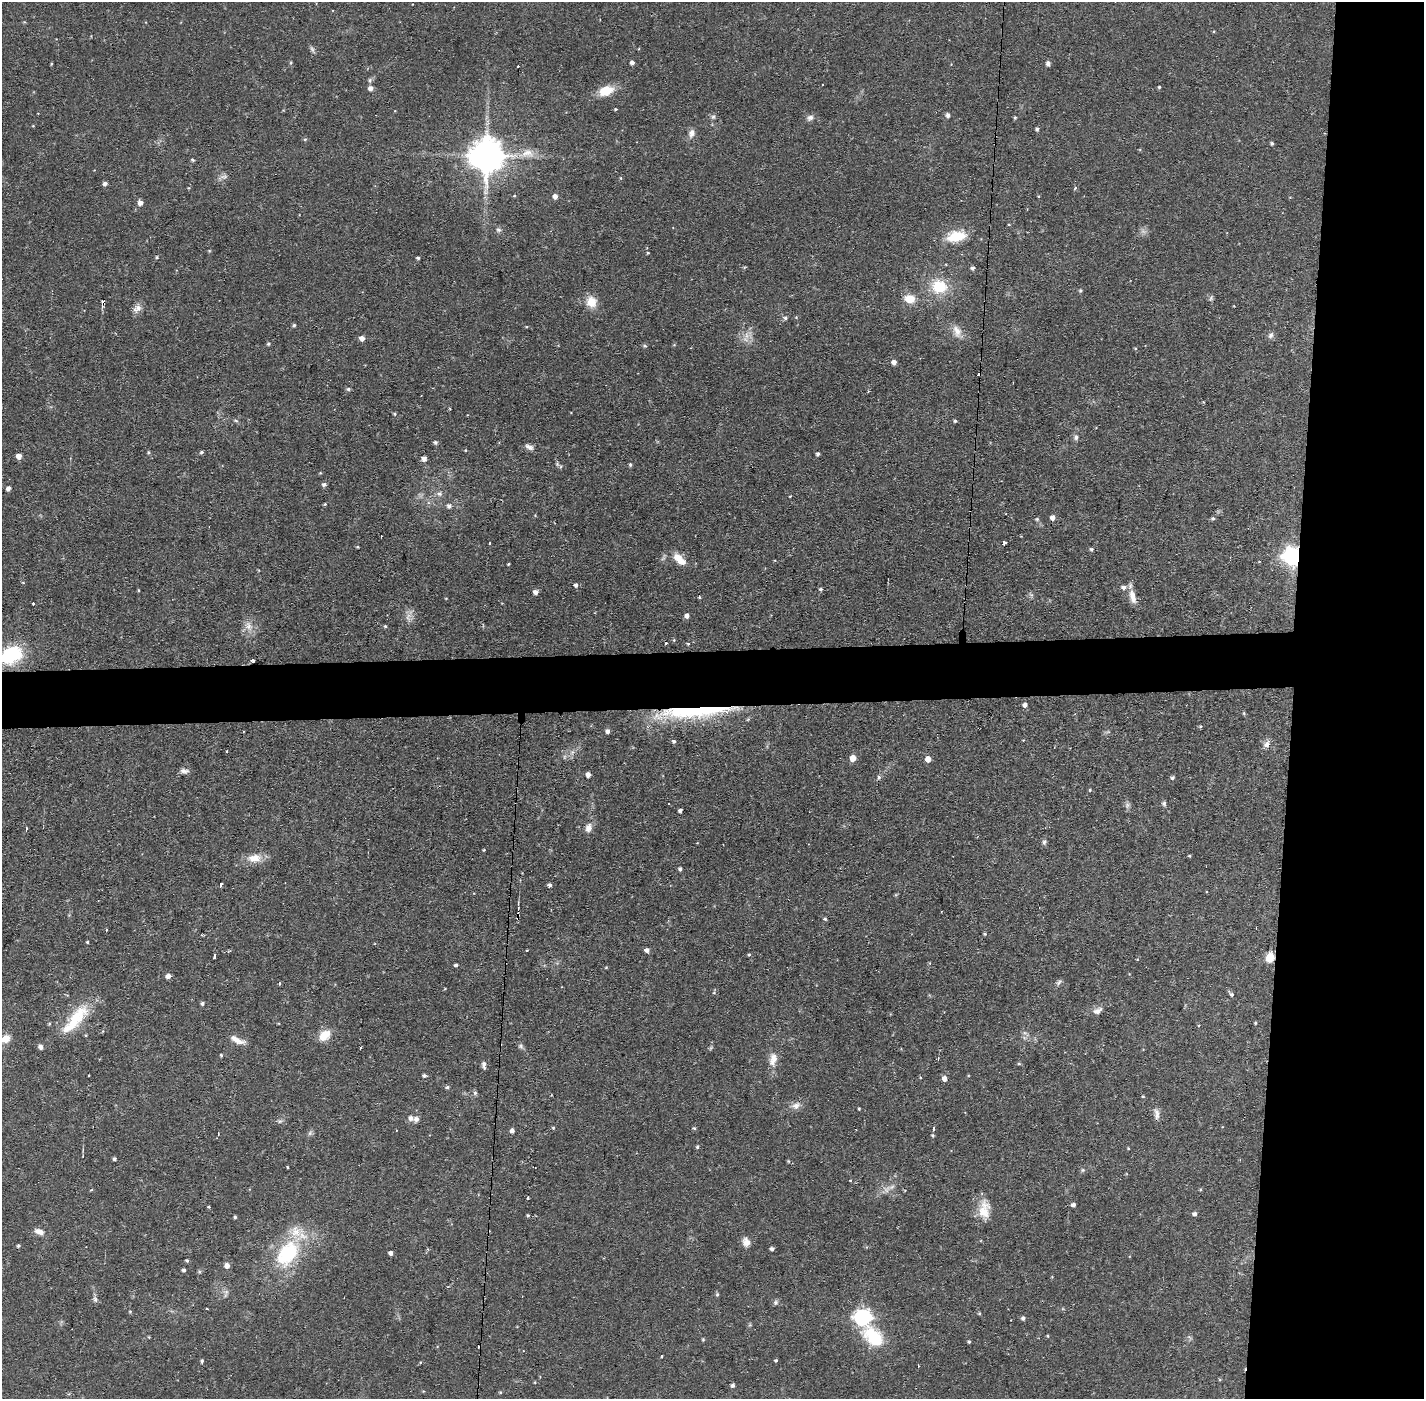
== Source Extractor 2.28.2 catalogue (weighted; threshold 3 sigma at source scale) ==
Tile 6 of 3 x 3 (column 3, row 2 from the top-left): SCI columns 2846-4267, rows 1451-2847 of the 4267 x 4298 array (HDU 1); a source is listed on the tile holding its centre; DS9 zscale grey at full resolution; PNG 1426 x 1401 px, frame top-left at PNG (2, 2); no overlay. Shown black and unused: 13% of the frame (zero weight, under 2 of 3 exposures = <1% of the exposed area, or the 3 px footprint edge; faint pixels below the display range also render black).
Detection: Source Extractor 2.28.2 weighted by HDU 2 'WHT'; one run over the whole footprint, this tile lists its part. Background 0.0566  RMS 0.006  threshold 0.027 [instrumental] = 3 sigma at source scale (4.5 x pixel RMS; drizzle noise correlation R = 1.50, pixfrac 1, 0.05/0.05 arcsec/px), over >= 5 px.
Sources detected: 234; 2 too faint to see at this stretch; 7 cosmic-ray / hot-pixel residue — not listed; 4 inside a brighter listed object's ellipse — not listed separately; the other 221 listed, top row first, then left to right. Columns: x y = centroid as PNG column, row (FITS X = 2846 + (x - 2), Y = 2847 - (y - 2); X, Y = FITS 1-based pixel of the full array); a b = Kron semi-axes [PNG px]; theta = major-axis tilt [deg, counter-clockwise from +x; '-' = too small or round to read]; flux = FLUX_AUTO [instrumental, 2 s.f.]
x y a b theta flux
290 63 5 3 - 0.67
632 63 4 4 - 2.1
1048 63 6 5 - 1.8
51 64 5 3 - 0.51
370 80 7 5 -84 1.1
1159 87 4 4 - 0.71
371 88 5 5 - 3
606 91 16 10 18 13
615 109 3 3 - 0.59
948 115 5 5 - 1.8
713 117 7 5 73 1.4
810 118 9 7 31 2.3
1015 118 5 4 - 0.73
1037 129 4 4 - 1.1
692 133 12 8 74 3.3
305 139 5 3 - 0.65
1272 143 5 4 - 0.93
527 153 20 12 -3 8.8
487 155 10 10 - 1400
192 160 5 4 - 0.81
223 177 16 5 11 2.1
620 178 5 3 - 0.6
105 183 5 4 - 1.8
189 188 5 3 - 0.46
514 196 5 3 - 0.51
555 196 5 5 - 3.4
140 203 5 5 - 3.2
498 230 6 6 - 1.4
956 236 21 11 11 17
648 253 4 3 - 0.62
157 257 5 3 - 0.59
418 258 3 3 - 0.92
744 267 5 4 - 0.62
973 268 5 4 - 1.2
939 286 18 16 -12 19
1080 290 5 4 - 0.88
1211 298 8 5 74 1.2
909 299 12 9 -11 8.2
103 302 4 3 - 2.3
591 302 13 12 - 8.8
137 308 13 9 46 3.6
785 318 6 5 - 1.2
294 325 5 4 - 0.9
957 331 18 10 -68 5.7
746 335 11 5 -90 2.9
1271 335 9 5 74 1.8
362 338 5 5 - 3.6
268 344 4 4 - 0.93
644 346 6 4 -19 0.88
1135 348 5 3 - 0.52
894 362 5 5 - 2.9
348 389 5 4 - 1.2
395 414 5 4 - 0.78
236 421 7 3 -19 0.87
955 421 4 3 - 0.91
1076 437 8 6 -89 1.7
435 442 6 5 - 1.1
529 447 12 7 -25 2.5
148 452 5 4 - 0.78
202 452 5 4 - 0.94
818 454 4 3 - 1.3
19 456 5 5 - 3.9
424 459 5 4 - 3
557 464 6 5 - 0.95
630 465 5 4 - 0.78
320 473 4 3 - 0.54
324 484 5 4 - 1.6
8 488 4 4 - 2.4
439 494 8 6 26 2.1
790 496 3 2 - 0.45
325 504 4 3 - 0.64
449 506 6 6 - 2.1
1053 517 5 4 - 3.5
1213 518 5 5 - 1
1037 519 5 5 - 0.9
1004 542 3 3 - 2.6
489 543 3 2 - 0.8
357 547 3 3 - 0.62
1091 549 4 4 - 0.98
1292 556 7 7 - 280
680 560 18 8 -42 8.4
508 564 3 2 - 0.57
23 582 5 3 - 0.51
576 585 4 4 - 2.1
1124 587 8 6 -2 2.7
821 589 4 4 - 1
138 590 5 3 - 0.5
536 592 5 4 - 3.5
1132 596 20 8 -76 5.9
699 597 5 3 - 0.51
33 603 3 2 - 0.87
687 616 5 5 - 2.1
408 617 14 7 -87 3.5
249 626 16 8 -75 5.1
385 626 4 4 - 0.83
674 640 5 4 - 0.6
666 643 3 3 - 2.8
688 644 4 4 - 0.62
11 655 25 19 24 35
253 661 4 3 - 1.2
1025 705 5 5 - 2.2
695 711 92 12 4 69
1244 713 5 3 - 0.56
1200 726 4 4 - 0.71
607 731 5 4 - 2.1
674 741 4 4 - 1.2
1266 744 9 7 42 2.9
227 751 3 2 - 0.61
572 752 8 6 45 2.2
853 758 5 5 - 6.5
928 759 5 5 - 5.2
184 771 11 6 -5 2.5
588 775 4 4 - 3
878 777 5 4 - 1.7
1172 778 5 4 - 1.3
1090 790 4 4 - 0.69
1164 803 6 5 - 1.3
1127 805 8 6 88 1.8
680 811 4 3 - 1.5
26 828 3 3 - 0.98
589 828 10 8 72 4
1045 842 7 5 69 1.3
484 850 4 3 - 0.49
1189 856 4 3 - 0.61
254 858 20 11 2 8.2
680 869 4 4 - 1.3
220 885 5 3 - 2.6
550 885 4 4 - 1.7
825 919 4 4 - 0.94
106 930 3 3 - 0.86
985 934 4 3 - 0.78
202 935 3 2 - 0.58
87 942 3 3 - 1.6
527 950 2 2 - 0.59
647 950 5 4 - 2.6
215 955 4 3 - 6.3
749 955 4 3 - 0.76
1270 957 8 8 - 9.7
456 965 4 3 - 1.3
606 967 5 3 - 0.53
168 976 5 4 - 3
1059 982 9 5 43 1.5
279 983 4 3 - 0.77
714 993 5 3 - 0.57
1231 994 8 4 -48 1.5
202 1003 5 4 - 1.2
1097 1011 15 8 24 3.4
78 1017 35 19 55 23
1255 1023 4 4 - 0.69
1025 1033 7 4 -18 1.1
324 1035 15 10 39 9.4
5 1039 12 9 18 5.8
237 1040 22 7 -25 5.2
520 1046 8 6 -16 1.3
41 1047 5 5 - 2.4
360 1048 3 3 - 0.77
221 1055 4 4 - 0.61
938 1058 3 2 - 2.1
773 1060 20 10 81 6.7
1019 1064 5 3 - 0.74
484 1065 10 5 -84 1.9
89 1075 2 2 - 0.63
424 1075 4 4 - 1.3
944 1078 5 5 - 2.9
447 1087 5 4 - 1.2
475 1093 6 6 - 1.1
1143 1096 4 4 - 0.52
796 1106 13 9 18 3.8
859 1109 3 2 - 0.64
1156 1114 17 7 -85 3.3
411 1118 6 6 - 2.4
280 1121 7 5 21 1.3
553 1128 4 4 - 0.67
694 1128 5 4 - 0.79
934 1128 4 3 - 1.1
512 1131 5 5 - 2.2
310 1133 7 5 46 1.2
218 1134 4 3 - 0.65
933 1135 4 3 - 0.79
697 1147 5 4 - 0.91
1128 1148 3 3 - 0.51
114 1159 4 4 - 1
788 1161 5 4 - 0.57
287 1167 4 2 - 0.46
1083 1170 6 5 - 0.98
850 1180 3 3 - 0.78
887 1189 14 7 48 3.7
528 1198 3 3 - 1.3
1073 1205 4 4 - 1.9
208 1207 4 3 - 0.62
984 1210 24 13 87 11
1195 1214 5 4 - 1.8
528 1215 4 3 - 0.74
235 1217 4 4 - 0.85
39 1232 13 7 -19 3.8
746 1242 12 9 -75 4.2
18 1246 4 4 - 0.9
772 1249 4 3 - 1.7
288 1253 38 25 55 46
391 1253 4 4 - 2
187 1260 4 4 - 0.92
227 1265 6 5 - 3.1
184 1270 4 3 - 1.3
226 1292 9 5 90 1.7
717 1294 5 4 - 1
95 1300 8 6 -87 1.6
775 1302 7 6 - 1.4
207 1309 2 2 - 0.6
130 1311 4 4 - 0.61
979 1313 4 4 - 0.72
863 1317 7 7 - 170
1023 1318 5 4 - 1.4
1047 1336 4 3 - 0.6
873 1337 28 17 -47 27
703 1339 5 4 - 0.66
969 1342 4 3 - 0.82
662 1356 3 2 - 0.65
776 1360 3 3 - 0.78
202 1361 5 3 - 1.1
733 1385 5 4 - 1.5
500 1392 5 4 - 0.68
Overlapping masked pixels (flux is a lower limit): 4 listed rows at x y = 103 302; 1292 556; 695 711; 1270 957
Isophote crosses this tile's border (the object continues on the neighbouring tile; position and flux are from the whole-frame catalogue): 2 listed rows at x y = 11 655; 5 1039